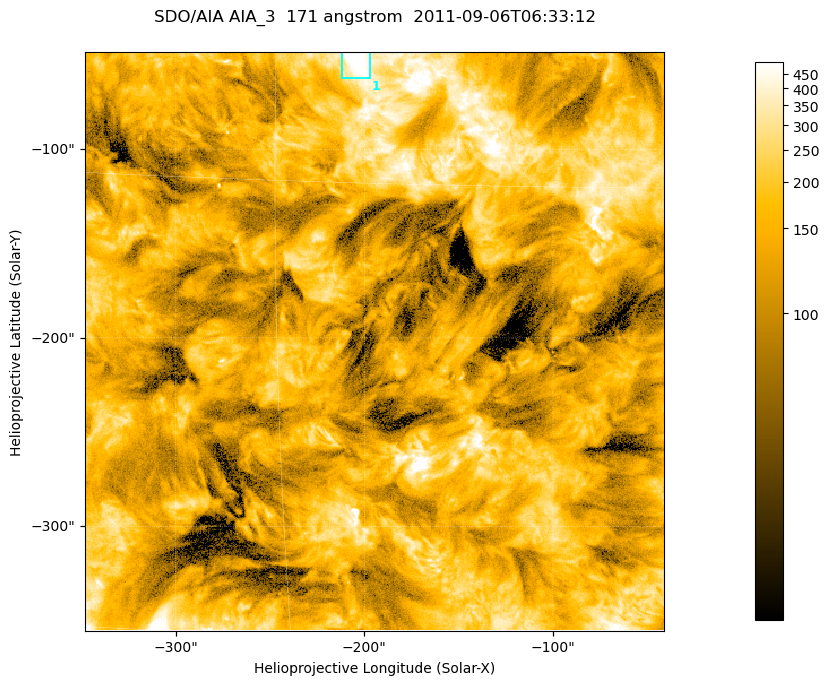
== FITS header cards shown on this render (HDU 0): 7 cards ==
TELESCOP= 'SDO/AIA '
INSTRUME= 'AIA_3   '
WAVELNTH=                  171
WAVEUNIT= 'angstrom'
DATE-OBS= '2011-09-06T06:33:12.34'
CTYPE1  = 'HPLN-TAN'
CTYPE2  = 'HPLT-TAN'

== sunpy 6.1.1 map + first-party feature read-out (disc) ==
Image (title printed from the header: SDO/AIA AIA_3  171 angstrom  2011-09-06T06:33:12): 512 x 512 px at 0.599 arcsec/px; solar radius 952 arcsec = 1587 px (partial field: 3.3% of the solar disc is inside the frame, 100% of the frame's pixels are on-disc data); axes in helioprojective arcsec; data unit not stated in the header (colour bar unlabelled)
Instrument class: DISC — disc imager (sunpy class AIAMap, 171 A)
Bright regions (active regions / flare kernels): reference = the on-disc median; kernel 5 px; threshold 5 sigma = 309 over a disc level ~142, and >= 1.15x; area >= 262 px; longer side >= 6 px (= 3.6 arcsec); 1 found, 1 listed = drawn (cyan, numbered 1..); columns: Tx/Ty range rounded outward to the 2 arcsec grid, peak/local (2 s.f.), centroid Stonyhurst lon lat
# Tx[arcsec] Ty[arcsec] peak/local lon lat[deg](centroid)
1 -212..-196 -62..-48 5.5 -12 +4